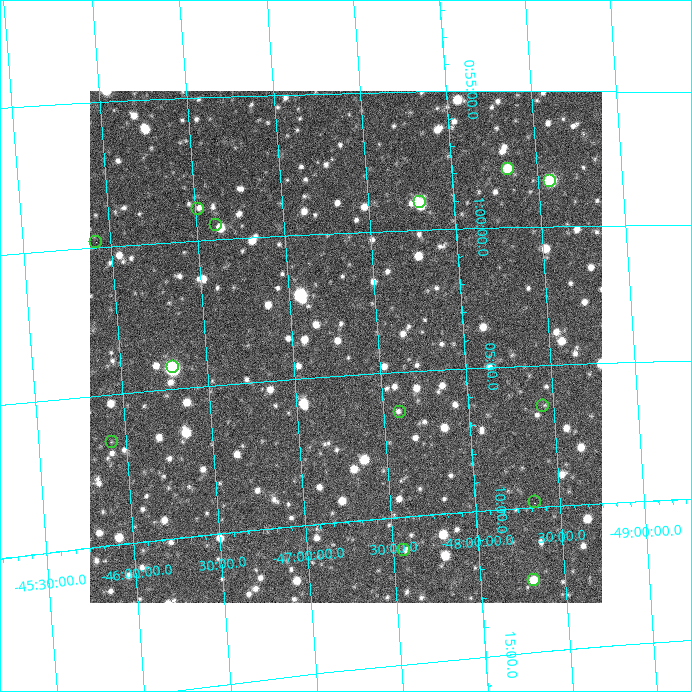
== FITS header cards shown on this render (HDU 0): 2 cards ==
NAXIS1  =                  512 / Axis length
NAXIS2  =                  512 / Axis length

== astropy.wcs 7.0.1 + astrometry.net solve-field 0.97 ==
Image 512 x 512 px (HDU 0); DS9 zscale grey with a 90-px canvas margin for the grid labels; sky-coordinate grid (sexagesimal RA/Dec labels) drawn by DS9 from the SOLVED WCS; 13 Tycho-2 reference stars matched to detected sources circled (green)
Header WCS: none
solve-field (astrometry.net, Tycho-2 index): SOLVED blind (the file carries no WCS)
Solved WCS: RA---TAN-SIP/DEC--TAN-SIP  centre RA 01:04:00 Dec -47:18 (16.00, -47.31 deg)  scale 21 x 21.3 arcsec/px (non-square pixels)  FOV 178.9' x 181.7'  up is -94 deg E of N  parity normal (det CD < 0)
(file carries no celestial WCS; the grid is the blind solution)
Tycho-2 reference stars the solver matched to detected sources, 13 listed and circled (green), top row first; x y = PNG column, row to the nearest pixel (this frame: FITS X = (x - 90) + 1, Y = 512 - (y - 92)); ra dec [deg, ICRS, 3 dp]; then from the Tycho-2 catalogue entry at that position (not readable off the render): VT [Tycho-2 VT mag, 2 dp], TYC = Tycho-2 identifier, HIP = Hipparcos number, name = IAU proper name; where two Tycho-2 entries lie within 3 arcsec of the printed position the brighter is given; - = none
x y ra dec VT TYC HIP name
508 170 14.466 -48.329 9.81 8034-667-1 - -
550 182 14.581 -48.573 8.85 8034-1115-1 4560 -
420 203 14.748 -47.804 8.71 8034-32-1 - -
198 210 14.726 -46.517 9.17 8031-645-1 - -
216 226 14.871 -46.613 8.97 8031-81-1 - -
96 243 14.949 -45.916 8.50 8031-588-1 4653 -
173 368 16.070 -46.300 9.92 8032-1087-1 - -
543 407 16.611 -48.437 9.98 8035-246-1 - -
400 413 16.598 -47.595 7.82 8035-162-1 5188 -
112 443 16.648 -45.918 8.56 8032-888-1 5205 -
535 503 17.450 -48.355 9.48 8035-396-1 - -
404 551 17.782 -47.562 9.43 8035-148-1 5545 -
534 581 18.132 -48.317 9.48 8035-512-1 - -